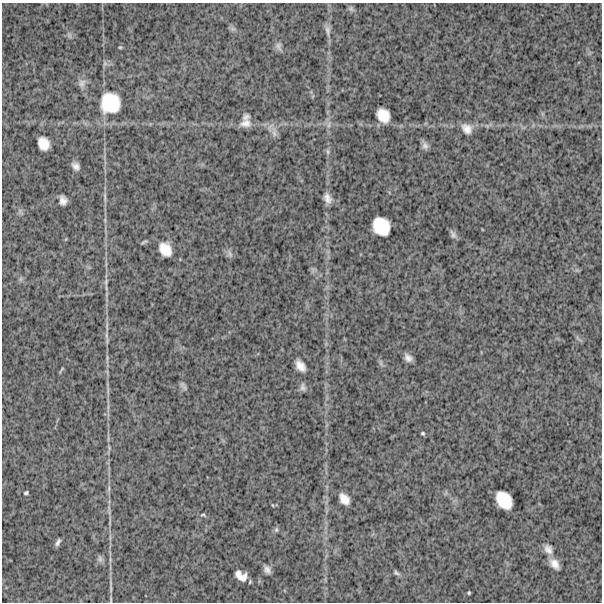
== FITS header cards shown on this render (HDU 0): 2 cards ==
NAXIS1  =                  600
NAXIS2  =                  600

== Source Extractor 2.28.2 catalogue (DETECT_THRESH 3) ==
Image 600 x 600 px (HDU 0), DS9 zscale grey, 1 PNG px = 1 image px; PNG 604 x 604 px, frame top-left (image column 1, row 600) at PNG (2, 3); no overlay
Background 1530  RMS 280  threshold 831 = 3 sigma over >= 5 px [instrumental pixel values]
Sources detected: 57; all 57 listed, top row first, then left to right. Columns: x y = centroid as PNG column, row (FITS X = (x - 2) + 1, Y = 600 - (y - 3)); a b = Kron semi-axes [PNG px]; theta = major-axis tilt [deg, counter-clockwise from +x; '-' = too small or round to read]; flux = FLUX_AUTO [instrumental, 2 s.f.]
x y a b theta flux
351 9 8 6 -24 40000
233 29 7 4 -18 42000
328 30 16 7 -83 91000
69 35 9 5 -69 50000
278 46 13 7 -75 73000
120 47 4 4 - 20000
82 83 12 10 53 100000
110 103 25 24 - 780000
383 115 13 10 -54 310000
246 117 10 8 36 67000
246 123 15 10 9 150000
329 125 9 4 81 59000
467 129 13 10 -41 160000
274 132 17 7 -80 120000
43 143 12 10 -63 240000
425 146 10 8 -78 71000
328 152 8 6 -89 44000
76 166 8 6 -45 90000
105 197 18 4 -86 65000
327 198 12 8 -72 120000
63 200 9 6 -78 110000
20 211 7 4 -72 41000
381 226 17 14 -52 520000
453 235 12 6 -64 64000
66 239 5 3 - 16000
144 242 8 3 20 30000
165 249 14 11 -58 280000
230 254 12 6 -64 66000
21 279 7 4 89 35000
106 282 10 5 76 52000
107 326 16 4 88 77000
408 358 8 6 -45 93000
107 359 16 3 88 63000
381 363 9 5 -64 46000
300 366 12 7 -52 170000
61 370 9 3 53 26000
303 387 10 7 -72 61000
185 388 10 5 -80 47000
423 433 4 4 - 26000
109 448 8 3 -85 29000
109 489 9 4 81 44000
26 493 5 3 - 29000
344 499 11 8 -50 180000
504 500 17 12 -53 460000
272 505 5 3 - 15000
203 515 8 4 -17 29000
276 530 8 6 76 39000
58 542 8 4 62 56000
548 549 13 9 -59 130000
100 559 9 8 - 59000
555 564 13 8 -53 160000
267 569 8 6 -60 89000
396 573 9 6 -35 46000
238 574 8 7 - 80000
242 577 10 8 27 140000
111 588 15 4 -88 71000
469 593 4 3 - 23000
At the frame edge (FLAGS 8, measured only in part): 1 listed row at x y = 111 588